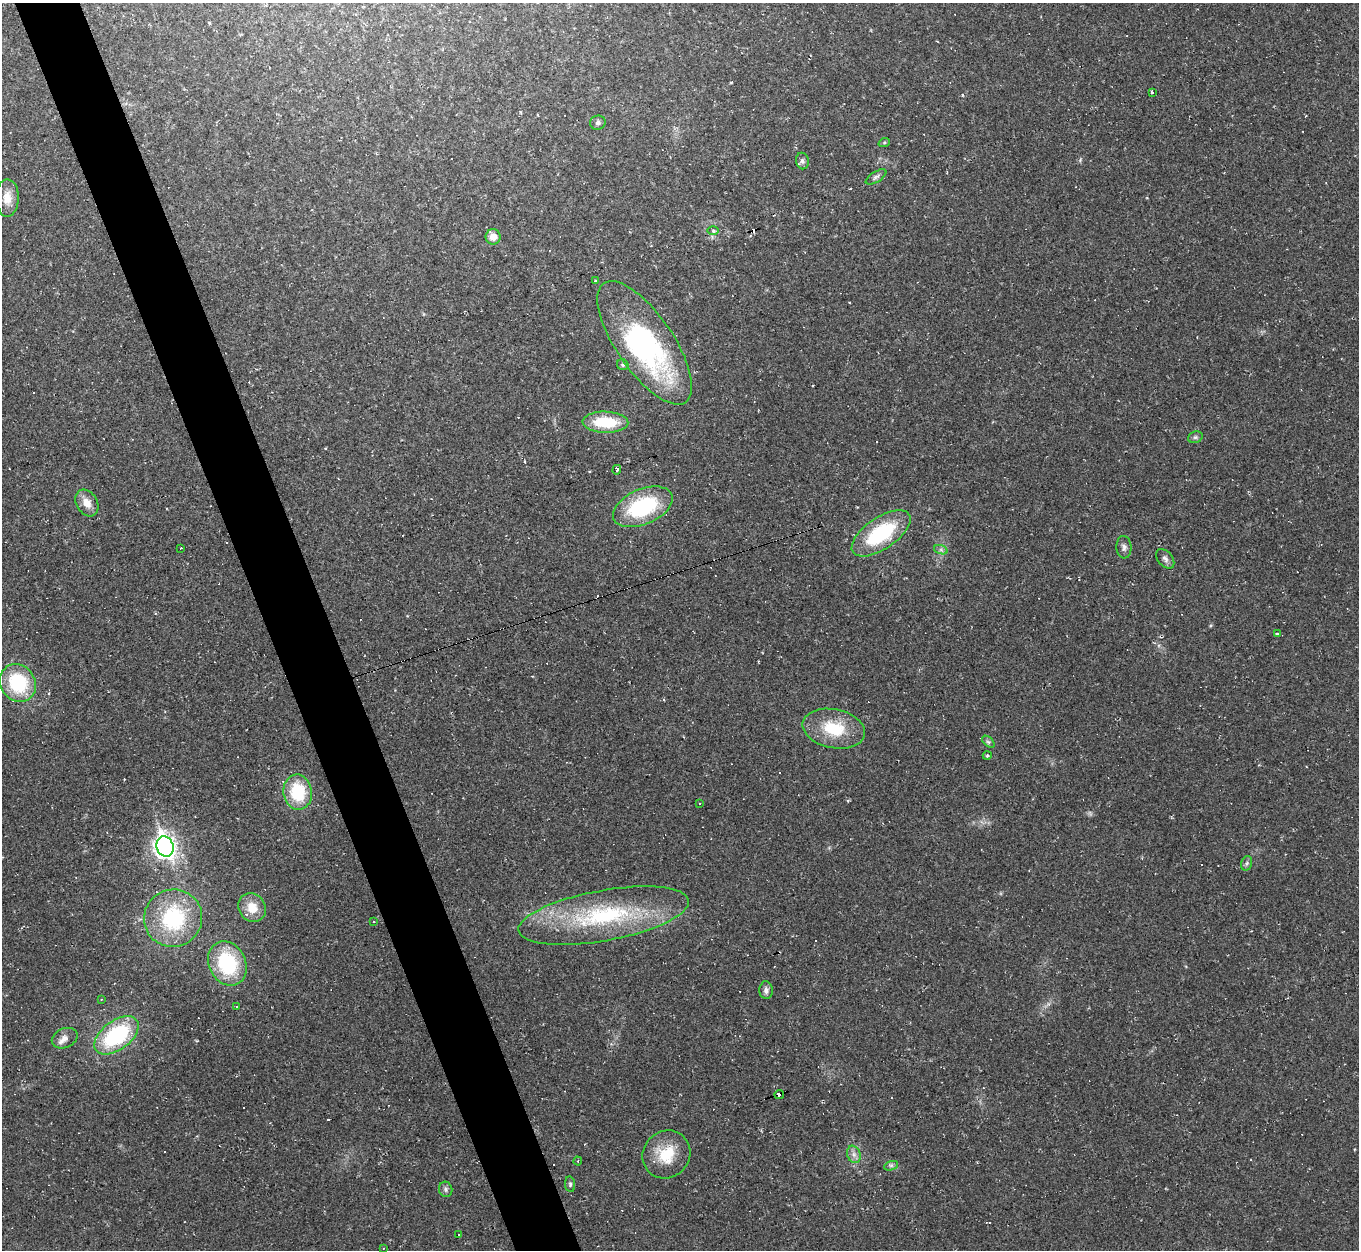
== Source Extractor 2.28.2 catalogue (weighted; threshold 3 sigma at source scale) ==
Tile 11 of 4 x 4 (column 3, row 3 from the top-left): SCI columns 2713-4069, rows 1395-2642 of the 5425 x 5410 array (HDU 1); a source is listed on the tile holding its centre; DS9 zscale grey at full resolution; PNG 1361 x 1252 px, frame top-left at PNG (2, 3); each listed source drawn as its Kron ellipse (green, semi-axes under 4 px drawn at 4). Shown black and unused: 5% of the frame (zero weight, under 2 of 3 exposures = <1% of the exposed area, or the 3 px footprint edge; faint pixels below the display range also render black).
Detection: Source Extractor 2.28.2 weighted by HDU 2 'WHT'; one run over the whole footprint, this tile lists its part. Background 0.0453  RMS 0.0067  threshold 0.03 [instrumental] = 3 sigma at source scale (4.5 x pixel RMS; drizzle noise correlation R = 1.50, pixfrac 1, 0.05/0.05 arcsec/px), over >= 5 px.
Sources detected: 80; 1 inside a brighter object's white glare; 28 cosmic-ray / hot-pixel residue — neither listed nor drawn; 2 inside a brighter listed object's ellipse — not listed separately; the other 49 listed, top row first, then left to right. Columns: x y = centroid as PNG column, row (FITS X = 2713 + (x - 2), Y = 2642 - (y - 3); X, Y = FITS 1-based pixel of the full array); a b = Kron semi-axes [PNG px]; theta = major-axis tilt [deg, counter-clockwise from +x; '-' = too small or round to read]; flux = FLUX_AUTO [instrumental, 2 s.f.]
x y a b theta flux
1152 93 3 3 - 5.1
598 123 8 7 - 2
884 143 6 3 19 0.8
802 161 8 6 -78 1.8
876 177 11 5 31 1.9
7 198 19 11 90 7.7
713 231 6 4 -1 0.87
493 237 7 7 - 6.1
596 281 3 3 - 2.2
645 343 72 28 -55 120
623 365 6 5 - 1.4
605 422 23 10 -2 26
1195 437 7 5 21 1.5
617 470 5 3 - 1.7
87 503 14 10 -58 6.8
643 507 31 17 23 56
881 533 34 15 34 52
1124 547 11 7 -85 2.7
181 548 3 2 - 1.6
941 550 7 4 -19 1.5
1165 559 11 7 -49 2.6
1277 634 4 3 - 6.5
18 683 20 17 -56 41
834 729 31 19 -12 28
988 742 7 4 -44 1.4
987 756 4 3 - 0.73
298 792 18 14 -82 32
699 803 3 3 - 1.5
165 847 10 8 -70 410
1247 863 7 5 72 1.4
252 908 15 13 -55 11
604 916 86 25 10 85
173 918 29 28 - 59
373 922 3 2 - 0.59
227 963 23 18 -63 49
766 990 9 6 -90 2.8
102 999 3 2 - 0.7
237 1006 3 3 - 2.6
116 1035 25 14 36 62
65 1038 13 9 25 4.6
779 1095 5 3 - 31
666 1154 25 23 47 21
854 1154 9 6 -70 3
578 1161 4 4 - 0.72
891 1166 7 4 19 1.5
570 1184 8 5 -82 1.3
446 1189 8 6 -73 1.7
458 1234 3 2 - 0.77
383 1248 2 2 - 0.49
Overlapping masked pixels (flux is a lower limit): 1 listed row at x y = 779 1095